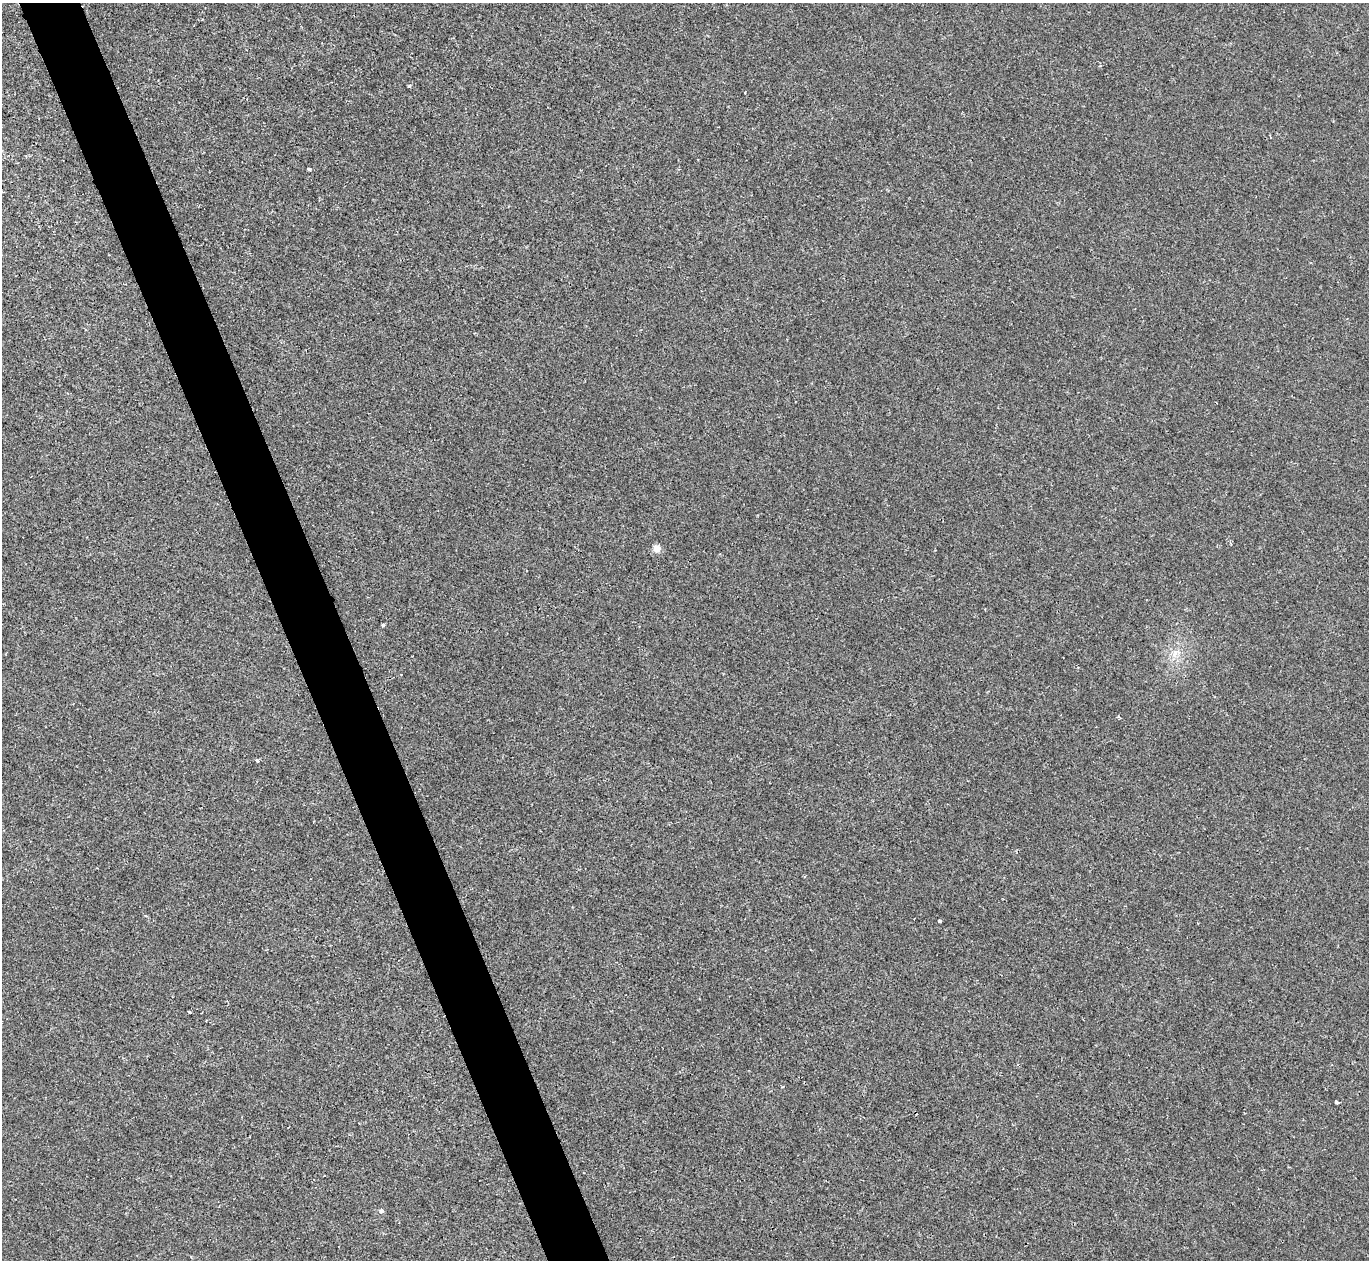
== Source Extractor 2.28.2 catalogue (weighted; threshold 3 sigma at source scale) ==
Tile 11 of 4 x 4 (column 3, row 3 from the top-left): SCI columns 2737-4103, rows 1407-2664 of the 5471 x 5459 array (HDU 1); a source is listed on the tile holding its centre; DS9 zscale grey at full resolution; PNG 1371 x 1262 px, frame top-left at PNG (2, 3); no overlay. Shown black and unused: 4% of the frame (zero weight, under 2 of 3 exposures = <1% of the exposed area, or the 3 px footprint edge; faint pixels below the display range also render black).
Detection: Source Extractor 2.28.2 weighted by HDU 2 'WHT'; one run over the whole footprint, this tile lists its part. Background -4.43e-06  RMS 0.0032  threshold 0.0146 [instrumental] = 3 sigma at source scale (4.5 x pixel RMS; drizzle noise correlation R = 1.50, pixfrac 1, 0.05/0.05 arcsec/px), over >= 5 px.
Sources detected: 10; all 10 listed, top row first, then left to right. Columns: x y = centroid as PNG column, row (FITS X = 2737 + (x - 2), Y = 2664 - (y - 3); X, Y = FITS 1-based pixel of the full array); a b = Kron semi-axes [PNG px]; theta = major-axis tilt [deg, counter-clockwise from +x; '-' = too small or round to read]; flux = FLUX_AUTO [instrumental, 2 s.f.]
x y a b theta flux
410 86 3 3 - 0.51
309 169 4 3 - 0.9
657 549 5 4 - 9.1
383 625 3 3 - 0.48
1175 653 9 4 59 1.1
257 761 4 3 - 0.92
940 921 3 3 - 0.53
189 1012 3 3 - 0.5
1336 1102 4 3 - 1.2
381 1211 5 4 - 0.99